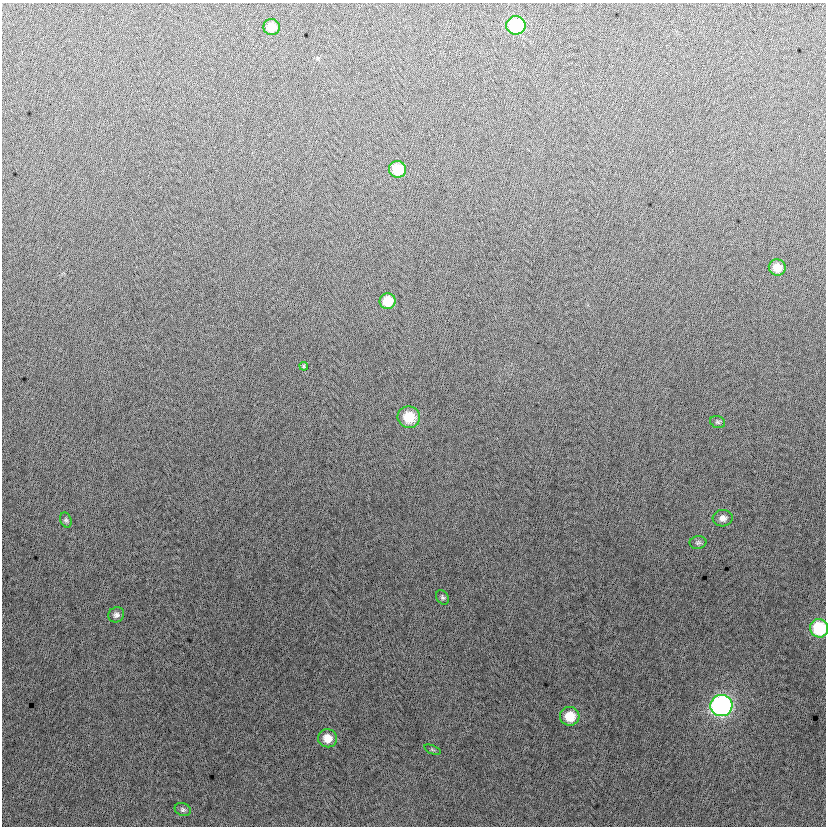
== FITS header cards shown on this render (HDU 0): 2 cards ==
NAXIS1  =                  824
NAXIS2  =                  824

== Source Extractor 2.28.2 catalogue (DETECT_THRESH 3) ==
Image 824 x 824 px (HDU 0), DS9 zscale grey, 1 PNG px = 1 image px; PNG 828 x 828 px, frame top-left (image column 1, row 824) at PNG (2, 3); each listed source drawn as its Kron ellipse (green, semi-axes under 4 px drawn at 4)
Background -0.635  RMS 13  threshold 37.6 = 3 sigma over >= 5 px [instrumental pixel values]
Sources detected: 19; all 19 listed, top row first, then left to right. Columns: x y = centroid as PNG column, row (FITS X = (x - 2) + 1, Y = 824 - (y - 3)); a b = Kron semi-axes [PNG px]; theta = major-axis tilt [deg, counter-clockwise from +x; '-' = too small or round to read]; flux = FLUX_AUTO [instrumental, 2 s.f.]
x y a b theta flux
516 25 9 9 - 56000
272 27 8 8 - 11000
398 169 8 8 - 24000
777 268 8 8 - 12000
388 301 8 8 - 18000
304 366 4 3 - 1100
409 417 11 10 - 24000
718 422 8 5 -16 1600
723 518 10 8 5 4800
66 520 8 5 -70 1700
698 542 8 6 10 2100
442 597 8 6 -58 1900
116 615 8 7 - 3100
819 628 9 9 - 49000
721 706 11 10 - 260000
570 716 10 9 - 19000
327 738 9 9 - 11000
432 750 9 3 -22 1100
183 810 8 6 -20 2100
At the frame edge (FLAGS 8, measured only in part): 1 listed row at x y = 819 628